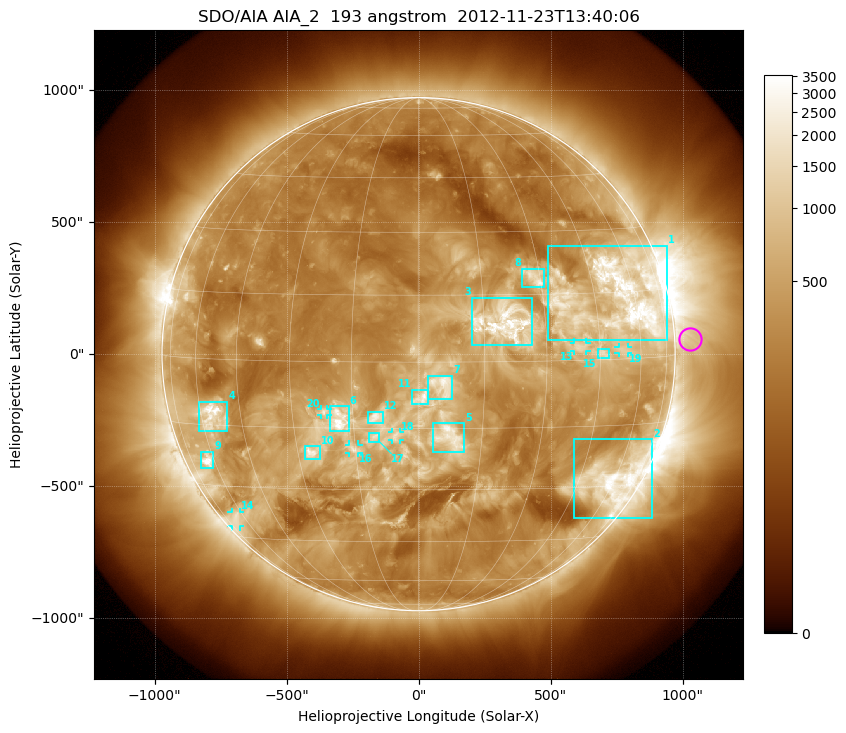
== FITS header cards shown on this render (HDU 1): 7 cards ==
TELESCOP= 'SDO/AIA'
INSTRUME= 'AIA_2'
WAVELNTH=                  193
WAVEUNIT= 'angstrom'
DATE-OBS= '2012-11-23T13:40:06.84'
CTYPE1  = 'HPLN-TAN'
CTYPE2  = 'HPLT-TAN'

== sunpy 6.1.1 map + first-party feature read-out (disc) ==
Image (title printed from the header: SDO/AIA AIA_2  193 angstrom  2012-11-23T13:40:06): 1024 x 1024 px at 2.4 arcsec/px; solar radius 972 arcsec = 405 px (full disc in frame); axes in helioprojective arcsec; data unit not stated in the header (colour bar unlabelled)
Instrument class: DISC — disc imager (sunpy class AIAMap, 193 A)
Bright regions (active regions / flare kernels): reference = the median radial profile (limb darkening/brightening removed); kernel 9 px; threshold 5 sigma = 851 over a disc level ~301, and >= 1.15x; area >= 12 px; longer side >= 10 px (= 24 arcsec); searched inside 0.97 R_sun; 27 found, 20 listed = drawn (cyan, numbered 1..; 6 of them under ~33 arcsec drawn as corner ticks so the feature stays visible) (cap 20 boxes per figure: the strongest are kept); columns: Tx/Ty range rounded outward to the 5 arcsec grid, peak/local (2 s.f.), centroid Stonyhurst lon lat
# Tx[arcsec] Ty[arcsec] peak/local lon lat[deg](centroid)
1 490..940 55..410 15 +54 +14
2 585..885 -620..-320 11 +59 -29
3 200..430 30..215 8.5 +20 +9
4 -835..-725 -290..-180 11 -55 -13
5 55..175 -375..-260 5.9 +7 -17
6 -335..-265 -295..-195 8.3 -18 -13
7 35..130 -170..-80 5.6 +5 -5
8 390..475 255..325 7.2 +28 +19
9 -825..-775 -430..-370 11 -63 -24
10 -430..-375 -395..-345 8.5 -26 -21
11 -25..35 -190..-135 5.3 +1 -8
12 -195..-135 -260..-215 5.3 -10 -13
13 590..635 10..45 5.4 +39 +3
14 -710..-675 -655..-595 4.1 -66 -39
15 680..725 -15..20 5.6 +46 +1
16 -265..-225 -375..-340 4.1 -15 -20
17 -190..-145 -330..-295 3.7 -10 -17
18 -100..-70 -325..-295 3.6 -5 -17
19 755..795 5..30 4.8 +53 +2
20 -370..-345 -230..-205 3.9 -22 -11
Off-limb structures (1.02-1.3 R_sun): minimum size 162 px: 4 found; the strongest spans PA ~235..310 deg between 1.02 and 1.3 R_sun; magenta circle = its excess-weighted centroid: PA ~275 deg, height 1.06 R_sun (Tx ~1030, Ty ~60 arcsec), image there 1.8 x the reference